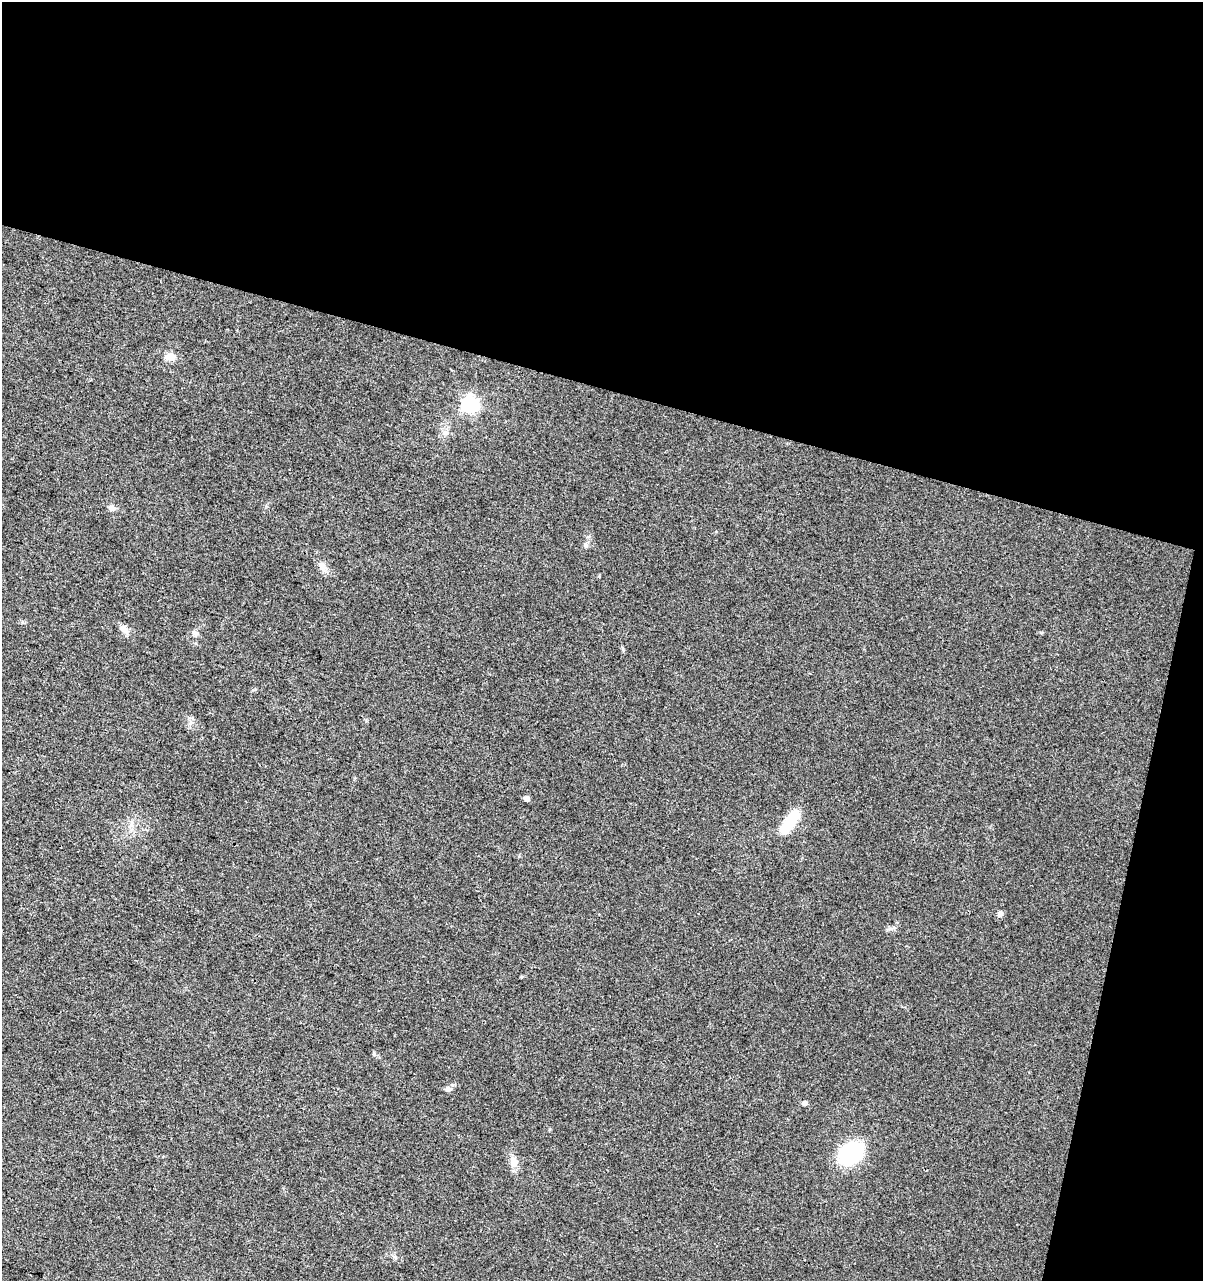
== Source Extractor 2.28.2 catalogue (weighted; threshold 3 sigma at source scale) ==
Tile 2 of 2 x 2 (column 2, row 1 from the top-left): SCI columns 1329-2529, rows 1280-2558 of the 2640 x 2558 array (HDU 1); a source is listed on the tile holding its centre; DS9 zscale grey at full resolution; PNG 1205 x 1283 px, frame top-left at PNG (2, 2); no overlay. Shown black and unused: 34% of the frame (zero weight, under 3 of 4 exposures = <1% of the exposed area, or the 3 px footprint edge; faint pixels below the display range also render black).
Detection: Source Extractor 2.28.2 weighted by HDU 2 'WHT'; one run over the whole footprint, this tile lists its part. Background 0.0181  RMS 0.0043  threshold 0.0194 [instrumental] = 3 sigma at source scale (4.5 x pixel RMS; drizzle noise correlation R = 1.50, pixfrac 1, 0.0396/0.0396 arcsec/px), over >= 5 px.
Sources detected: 14; all 14 listed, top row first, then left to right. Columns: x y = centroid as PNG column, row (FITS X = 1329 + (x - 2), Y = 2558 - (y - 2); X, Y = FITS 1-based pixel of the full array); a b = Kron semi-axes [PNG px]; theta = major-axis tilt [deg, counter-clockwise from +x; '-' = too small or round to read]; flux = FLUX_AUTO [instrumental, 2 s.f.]
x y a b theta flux
170 357 14 9 5 3.4
469 405 7 7 - 130
446 433 8 6 20 1.5
112 508 9 6 -21 1.8
322 566 13 8 -54 2.7
124 629 13 8 -42 2.6
195 633 8 6 -26 1.3
527 799 5 4 - 2
790 822 29 12 53 13
1000 913 7 6 - 1.7
448 1089 9 5 26 1.2
805 1103 5 5 - 1.6
850 1153 21 16 39 41
514 1162 14 9 -90 3.7
Unlisted compact peaks at least as high as the median listed source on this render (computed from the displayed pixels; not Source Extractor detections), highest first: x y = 623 649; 374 1054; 585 544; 891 929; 521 977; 395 1257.